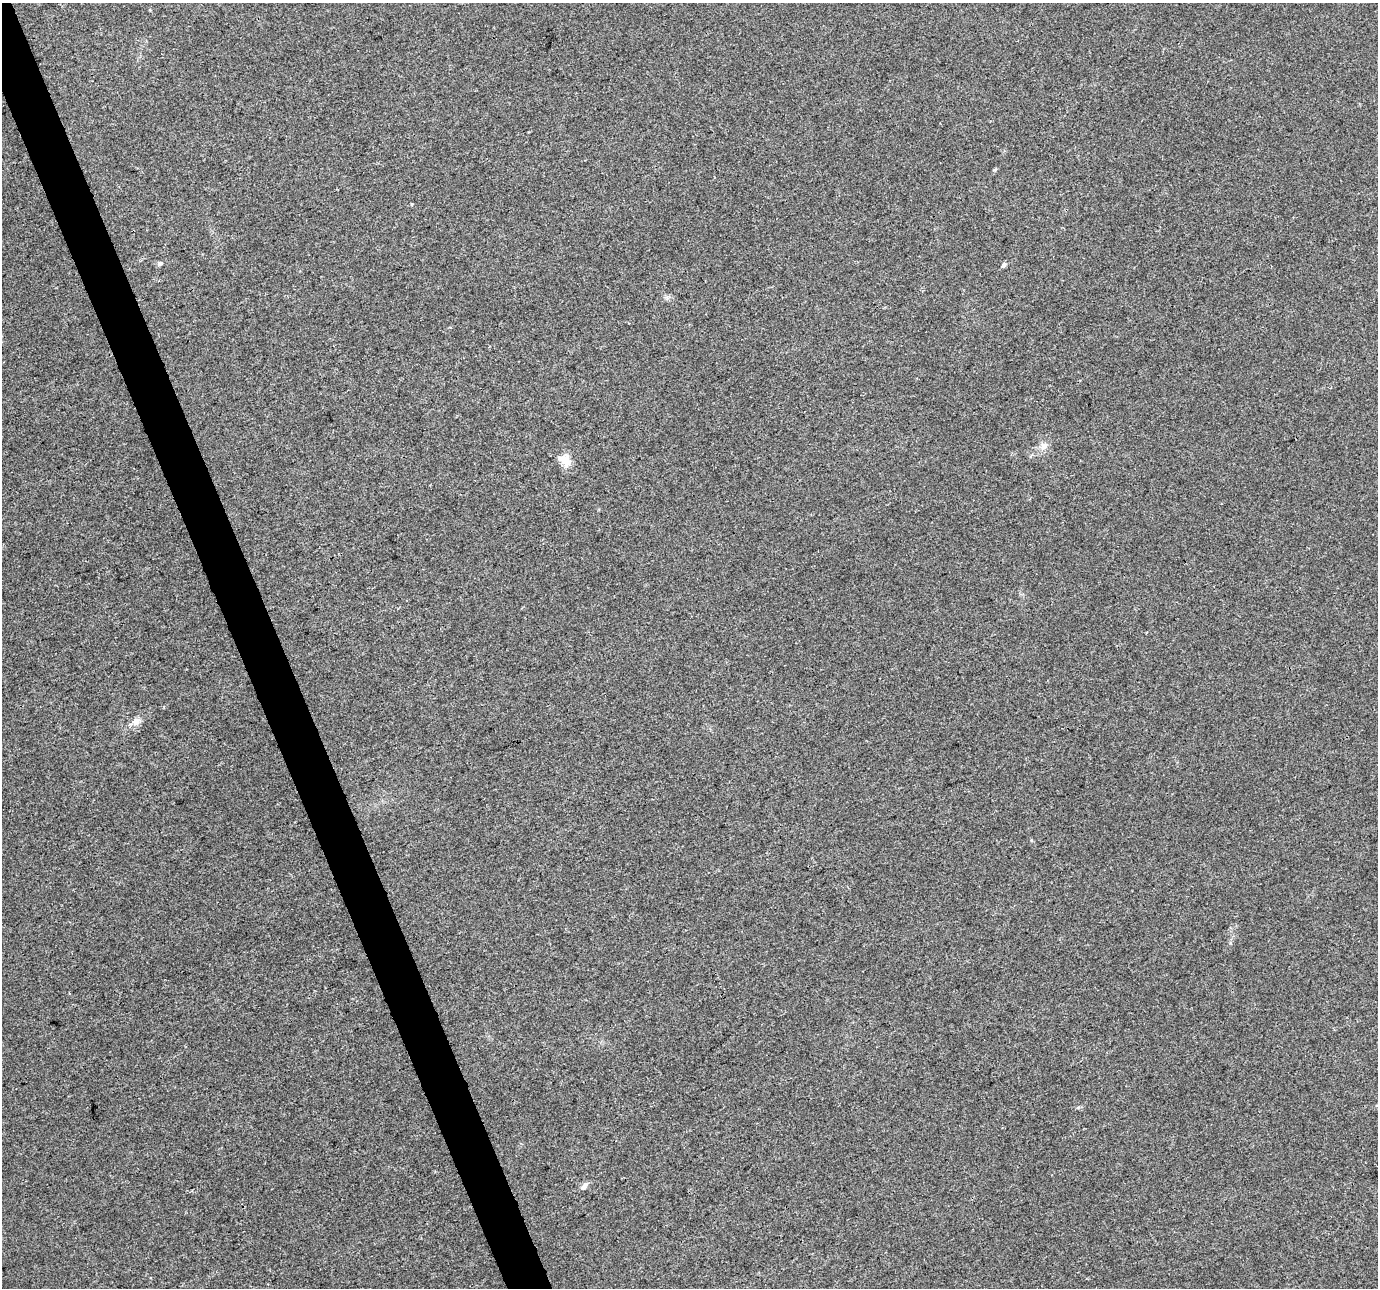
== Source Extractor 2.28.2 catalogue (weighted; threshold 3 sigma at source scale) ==
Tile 11 of 4 x 4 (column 3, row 3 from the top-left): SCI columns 2757-4132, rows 1418-2703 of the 5509 x 5350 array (HDU 1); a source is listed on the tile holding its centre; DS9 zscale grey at full resolution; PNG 1380 x 1290 px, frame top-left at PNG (2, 3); no overlay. Shown black and unused: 3% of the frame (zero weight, under 3 of 4 exposures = <1% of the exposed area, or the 3 px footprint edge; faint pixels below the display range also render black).
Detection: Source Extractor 2.28.2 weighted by HDU 2 'WHT'; one run over the whole footprint, this tile lists its part. Background 0.011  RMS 0.003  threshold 0.0136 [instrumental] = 3 sigma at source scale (4.5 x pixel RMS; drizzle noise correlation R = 1.50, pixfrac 1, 0.0396/0.0396 arcsec/px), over >= 5 px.
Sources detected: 7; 1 cosmic-ray / hot-pixel residue — not listed; the other 6 listed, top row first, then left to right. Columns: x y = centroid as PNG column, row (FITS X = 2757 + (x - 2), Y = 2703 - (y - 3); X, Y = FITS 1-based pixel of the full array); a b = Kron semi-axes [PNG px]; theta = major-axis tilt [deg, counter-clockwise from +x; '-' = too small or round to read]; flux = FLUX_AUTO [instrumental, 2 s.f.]
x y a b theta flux
160 263 8 4 1 0.58
1004 265 8 5 58 0.65
1044 446 10 8 34 1.9
565 460 19 12 -38 3.7
136 721 12 9 37 2
584 1186 12 6 50 1